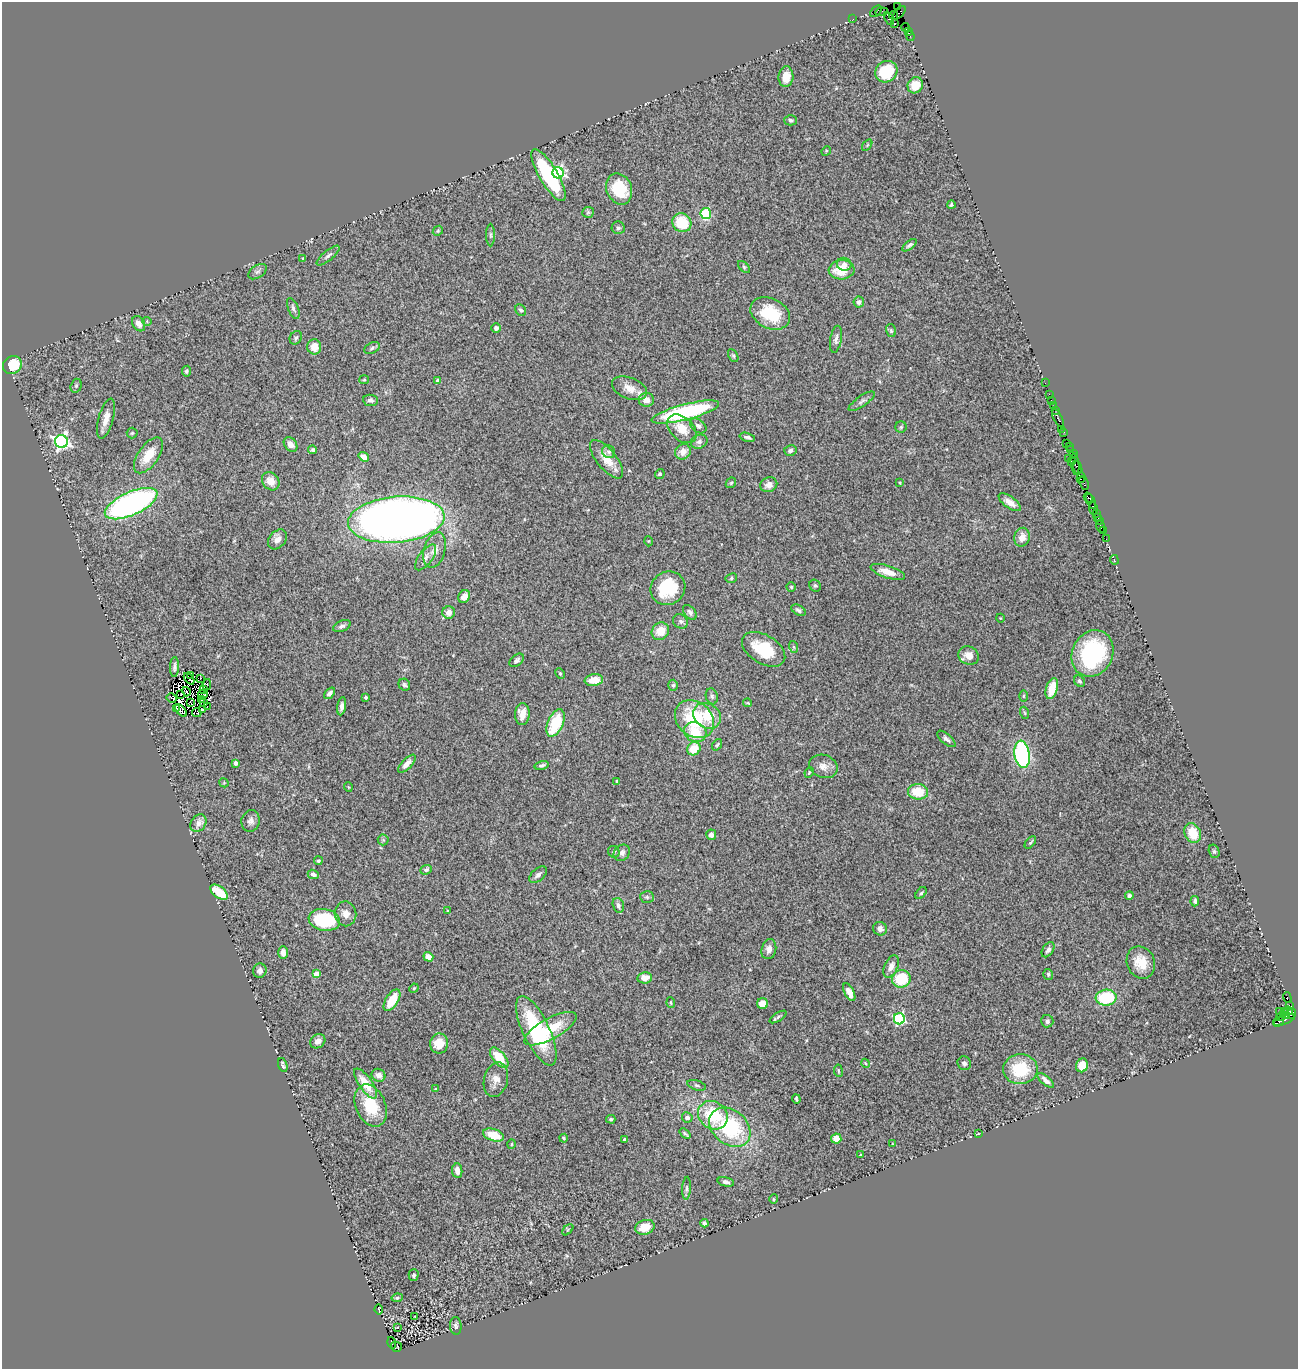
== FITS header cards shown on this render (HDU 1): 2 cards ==
NAXIS1  =                 1296
NAXIS2  =                 1367

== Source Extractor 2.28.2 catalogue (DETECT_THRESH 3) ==
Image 1296 x 1367 px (HDU 1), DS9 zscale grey, 1 PNG px = 1 image px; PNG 1300 x 1371 px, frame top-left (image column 1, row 1367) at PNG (2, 2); each listed source drawn as its Kron ellipse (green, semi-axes under 4 px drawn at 4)
Background 2.03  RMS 0.11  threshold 0.331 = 3 sigma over >= 5 px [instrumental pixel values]
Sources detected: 290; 9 with non-positive FLUX_AUTO (blend fragments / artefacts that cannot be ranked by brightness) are neither listed nor drawn; the other 281 listed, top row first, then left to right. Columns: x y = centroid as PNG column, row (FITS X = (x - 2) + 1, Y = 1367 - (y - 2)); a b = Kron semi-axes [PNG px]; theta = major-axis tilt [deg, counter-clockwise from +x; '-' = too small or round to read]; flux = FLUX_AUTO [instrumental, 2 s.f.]
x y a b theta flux
897 7 2 2 - 12
876 11 7 4 45 310
881 12 6 4 7 320
899 13 8 3 50 240
893 16 4 3 - 150
889 18 7 4 -64 380
853 19 2 2 - 37
895 24 3 3 - 120
905 27 4 2 - 130
908 31 4 3 - 180
910 36 5 2 - 21
886 72 11 10 - 290
786 77 10 7 84 110
915 85 8 7 - 120
791 120 6 5 - 15
867 145 6 3 54 7.9
826 151 5 4 - 8.3
558 173 5 5 - 1300
549 175 29 9 -59 590
619 189 16 12 -66 250
951 205 4 3 - 12
588 212 6 5 - 11
706 214 5 5 - 470
682 223 10 9 - 260
618 228 6 6 - 17
438 231 5 4 - 8.5
490 235 11 4 -90 17
909 245 8 4 37 16
328 255 14 5 40 28
303 259 4 3 - 9.2
844 264 7 6 - 39
744 267 7 4 -45 13
842 270 13 9 3 160
257 272 10 6 35 24
859 302 5 5 - 25
293 308 11 5 -69 21
521 310 6 5 - 14
770 313 21 15 -27 290
147 321 4 4 - 7.9
139 324 8 6 -59 48
496 328 5 5 - 27
891 331 6 5 - 12
296 338 7 5 57 17
836 339 14 5 81 29
314 347 7 7 - 84
372 348 8 5 29 17
733 356 7 4 -62 13
12 365 10 8 36 230
186 371 5 4 - 17
364 380 5 4 - 9.6
438 381 4 4 - 43
1045 383 2 2 - 39
76 386 7 5 74 15
629 388 18 10 -21 89
1049 394 2 2 - 77
370 400 7 5 -6 24
646 400 7 7 - 60
1051 400 4 2 - 47
862 401 15 5 34 25
1054 406 4 2 - 170
1055 410 2 2 - 92
685 412 35 8 14 970
106 418 20 7 75 68
1058 418 10 3 -62 440
698 426 9 6 -37 23
901 427 6 5 - 10
682 429 17 11 -42 130
1061 429 2 2 - 53
1064 432 3 2 - 150
132 433 5 5 - 13
747 437 8 4 -15 20
61 441 6 6 - 2300
699 442 8 7 - 30
1067 443 2 2 - 62
291 444 8 6 -51 47
1069 446 2 2 - 58
313 450 4 4 - 14
1071 450 3 3 - 240
790 451 6 5 - 19
609 452 7 6 - 18
683 452 8 7 - 63
1073 454 2 2 - 32
148 455 21 10 55 150
364 457 5 4 - 71
1068 458 2 2 - 74
607 459 23 9 -51 130
1071 461 4 2 - 53
1075 464 11 3 -83 480
1078 468 7 3 -71 530
660 474 5 4 - 12
1081 478 5 3 - 310
271 481 10 8 -50 84
731 483 6 4 44 9.7
900 483 3 2 - 6.4
1084 483 7 3 -70 430
769 485 8 7 - 51
1088 497 5 3 - 450
1091 501 8 3 -68 240
1010 502 13 6 -35 53
131 504 28 11 24 2000
1093 508 7 3 -84 560
1096 514 2 2 - 130
1097 517 3 2 - 140
396 520 48 23 5 8000
1099 521 2 2 - 140
1100 526 6 2 -73 130
1103 531 3 3 - 30
1022 537 9 7 75 61
277 539 11 8 48 46
1106 539 2 2 - 69
648 541 5 3 - 6.2
435 550 18 10 74 82
426 557 15 7 54 41
1114 560 5 2 - 79
888 572 18 6 -18 89
731 578 6 5 - 13
815 586 6 5 - 13
791 587 4 4 - 8.8
668 588 18 16 32 350
464 596 6 5 - 82
798 610 8 5 -30 18
449 612 6 6 - 54
690 612 8 5 -49 22
1000 618 4 3 - 4.8
680 621 8 6 -44 24
342 626 9 5 23 24
660 631 9 8 - 110
794 647 6 4 -70 9.8
764 649 24 14 -31 290
1092 653 24 20 64 710
969 656 10 9 - 68
517 660 8 5 40 22
174 667 10 4 89 20
560 673 6 4 -64 11
191 675 2 2 - 7.4
189 679 6 2 -48 12
200 679 3 2 - 3
594 680 9 6 6 110
1079 681 6 5 - 15
207 684 5 3 - 33
404 685 6 5 - 16
673 685 5 4 - 13
1052 688 11 5 74 120
203 689 2 2 - 8
186 692 5 2 - 10
330 693 7 4 49 25
180 694 4 2 - 7.9
203 695 4 3 - 15
712 696 8 6 -72 18
1023 696 6 4 89 8.6
366 697 3 3 - 16
172 698 5 2 - 5.3
201 700 4 4 - 0.91
190 702 3 2 - 5.6
203 703 4 2 - 0.88
748 703 4 3 - 6.4
342 706 9 4 81 27
207 707 2 2 - 7.5
177 709 2 2 - 11
181 710 7 4 -49 21
202 710 4 3 - 30
197 712 5 4 - 2.5
1025 713 6 4 -70 9.6
522 714 11 7 88 92
707 716 14 12 -35 190
694 719 21 17 -41 500
555 723 14 7 67 330
695 732 11 9 -22 160
946 739 11 5 -41 25
717 745 6 4 53 10
694 749 7 6 - 160
1022 754 14 7 -82 1200
236 763 4 3 - 37
407 764 11 5 46 46
542 765 7 4 15 19
823 766 14 11 -20 60
809 772 5 3 - 6.7
616 781 4 3 - 5.4
224 783 5 4 - 7.2
348 787 5 3 - 6.2
918 792 10 7 -6 200
251 821 11 9 77 33
198 823 9 7 56 54
1193 833 10 8 -66 170
711 835 5 5 - 39
383 840 5 5 - 12
1030 842 7 3 50 11
1214 851 7 5 -75 15
614 852 6 5 - 13
622 853 9 7 42 36
318 861 4 4 - 12
426 870 6 4 24 17
313 874 5 4 - 23
538 875 10 6 42 24
219 892 10 5 -36 210
921 893 7 4 50 13
1129 895 4 4 - 24
647 897 7 6 - 16
1195 901 5 4 - 17
618 905 8 5 -73 24
447 911 4 3 - 7.6
346 914 12 10 -81 58
324 920 16 10 -10 450
880 929 7 6 - 27
769 949 10 7 77 42
1048 950 8 5 56 23
283 952 6 4 -88 42
428 957 5 4 - 59
1141 962 16 13 -67 140
891 966 12 6 66 49
260 971 7 6 - 26
316 974 4 4 - 86
1048 974 5 5 - 13
645 978 7 5 8 84
901 979 9 8 - 290
414 988 5 4 - 7.9
849 992 9 4 -63 58
1106 998 10 8 5 390
1287 998 5 3 - 1100
392 1000 12 6 58 180
671 1003 5 3 - 8.6
762 1004 5 5 - 85
1290 1006 4 3 - 56
1280 1011 2 2 - 89
1284 1011 2 2 - 58
1288 1011 4 3 - 420
1292 1014 5 3 - 150
1286 1015 4 3 - 360
1281 1016 5 2 - 330
778 1017 9 4 33 17
899 1019 5 5 - 880
1284 1020 11 3 20 490
1047 1021 6 6 - 17
1279 1021 6 4 36 230
550 1029 29 10 29 230
536 1031 38 13 -65 610
318 1041 8 6 35 48
439 1043 10 9 - 120
499 1058 12 6 -50 180
865 1063 5 3 - 6.9
964 1063 7 6 - 24
283 1065 7 3 -70 15
1082 1065 7 6 - 110
1020 1069 17 15 3 310
838 1071 6 3 -81 9
379 1075 7 6 - 34
496 1080 18 12 76 73
1046 1080 10 4 -40 34
366 1083 17 6 -55 140
697 1085 9 5 -17 15
435 1089 2 2 - 4.7
796 1099 4 2 - 9.7
371 1106 22 15 -67 280
713 1115 15 13 -40 340
687 1117 5 5 - 39
611 1119 4 4 - 13
730 1127 23 17 -40 600
685 1134 6 3 -39 12
978 1134 3 2 - 4.6
493 1135 11 6 -18 150
564 1138 4 3 - 7.1
836 1138 5 5 - 76
624 1140 3 3 - 24
512 1144 5 3 - 7.2
892 1144 4 2 - 4.9
860 1155 4 2 - 5.3
457 1171 7 5 -84 52
726 1182 8 4 -13 21
686 1188 11 4 87 17
774 1199 4 4 - 8.6
704 1223 4 4 - 21
645 1227 10 7 18 120
568 1230 7 4 45 9.9
414 1275 6 5 - 15
397 1298 5 4 - 12
379 1309 5 2 - 8.3
415 1317 3 2 - 4.1
456 1326 9 5 -85 19
397 1327 3 2 - 6.6
392 1343 6 3 -74 580
396 1347 5 5 - 620
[9 non-positive-flux detections neither listed nor drawn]